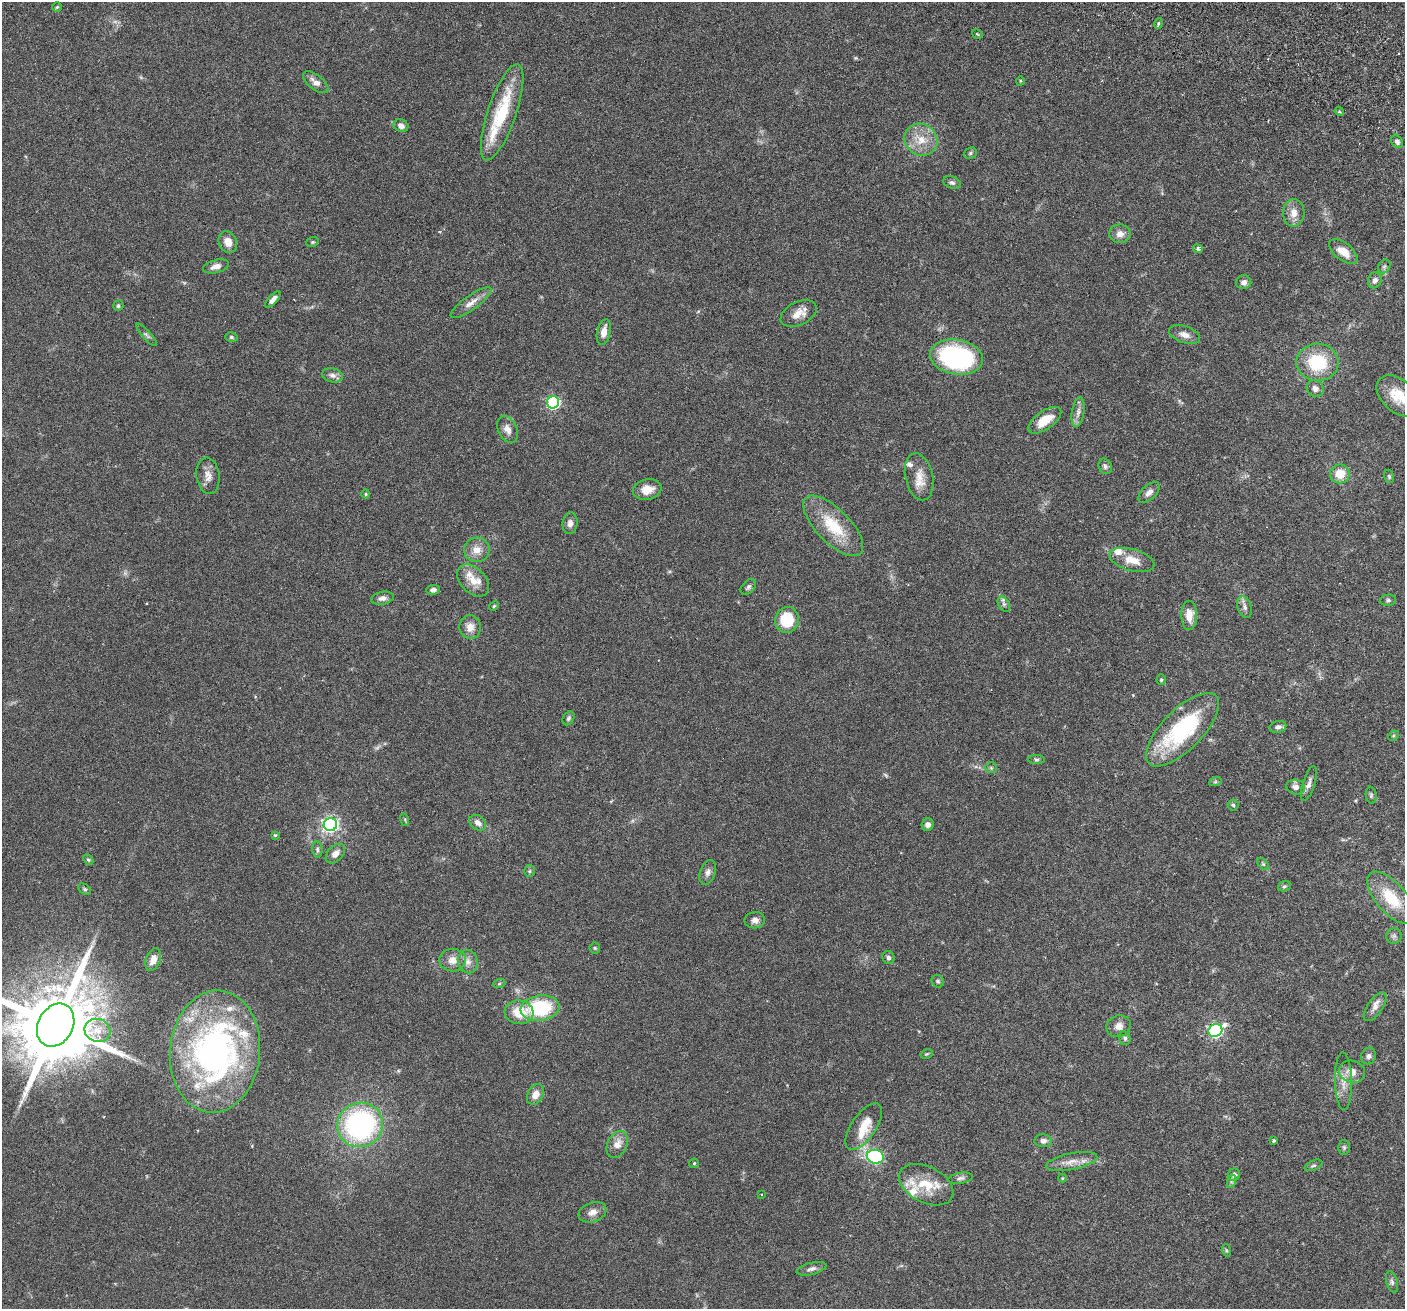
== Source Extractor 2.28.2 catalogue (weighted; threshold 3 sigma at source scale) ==
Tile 10 of 4 x 4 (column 2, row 3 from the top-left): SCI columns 1434-2836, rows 1641-2947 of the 5669 x 5762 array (HDU 1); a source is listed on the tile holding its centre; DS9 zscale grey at full resolution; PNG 1407 x 1311 px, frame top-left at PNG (2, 2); each listed source drawn as its Kron ellipse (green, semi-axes under 4 px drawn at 4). Shown black and unused: <1% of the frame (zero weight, under 3 of 6 exposures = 3% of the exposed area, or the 3 px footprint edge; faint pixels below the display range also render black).
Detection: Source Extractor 2.28.2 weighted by HDU 2 'WHT'; one run over the whole footprint, this tile lists its part. Background 0.054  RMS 0.0031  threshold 0.0128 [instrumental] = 3 sigma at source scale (4.09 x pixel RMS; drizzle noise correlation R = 1.36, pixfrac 0.8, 0.05/0.05 arcsec/px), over >= 5 px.
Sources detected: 141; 2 too faint to see at this stretch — neither listed nor drawn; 8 inside a brighter listed object's ellipse — not listed separately; the other 131 listed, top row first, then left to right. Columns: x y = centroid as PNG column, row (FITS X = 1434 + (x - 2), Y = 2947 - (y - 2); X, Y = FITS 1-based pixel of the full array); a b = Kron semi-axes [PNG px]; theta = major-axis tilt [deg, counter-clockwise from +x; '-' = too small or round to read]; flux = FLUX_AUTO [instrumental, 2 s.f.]
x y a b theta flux
57 7 5 4 - 0.35
1158 23 5 4 - 0.43
977 34 6 3 -33 0.29
1020 81 4 3 - 0.23
316 82 15 7 -38 2
1339 111 5 3 - 0.33
502 112 51 14 71 17
401 126 7 6 - 1.3
921 140 17 15 -36 5.4
1397 141 7 5 -57 0.8
970 153 7 5 24 0.55
952 183 9 6 -21 0.77
1294 213 13 10 86 2.8
1120 234 11 9 -3 2
228 242 11 9 -67 2.7
312 242 6 5 - 0.4
1198 249 5 4 - 0.68
1343 251 17 8 -39 4
216 266 13 6 14 1.9
1384 267 7 5 55 0.64
1375 280 8 6 67 1
1244 282 7 7 - 1.1
273 300 10 4 46 1.5
471 303 24 7 36 2.5
118 306 5 4 - 0.54
799 313 19 11 26 3.1
604 332 13 6 78 2.6
147 335 14 3 -48 0.69
1185 335 16 8 -19 2.1
231 337 6 4 -17 0.41
956 357 27 17 -9 47
1317 362 21 18 -2 14
332 375 11 7 -12 1.3
1315 388 9 8 - 1.4
1398 396 25 16 -42 6.9
553 402 6 6 - 43
1078 412 15 6 80 1.6
1045 420 19 9 36 5.1
507 429 14 9 -65 2.1
1105 466 8 6 -65 0.77
1340 474 10 9 - 4.7
208 476 18 11 -82 2.5
1389 476 7 5 -73 0.46
919 477 24 13 -77 4.2
647 489 14 10 13 3.4
1149 492 13 7 44 1.5
366 494 4 4 - 0.3
570 523 11 7 85 1.4
833 526 39 16 -45 12
477 550 13 12 - 3
1132 560 23 11 -16 4.1
473 580 19 12 -46 4.4
748 587 9 6 47 0.79
433 590 7 5 7 1.1
382 598 11 6 11 1.3
1388 600 8 5 10 0.61
1004 604 8 5 -60 0.73
494 606 5 4 - 0.33
1245 607 11 7 -74 1.2
1189 615 14 8 -89 3.4
787 620 13 11 76 11
470 627 12 11 - 2.7
1161 680 5 4 - 0.37
569 718 7 5 59 0.64
1278 727 8 6 14 0.97
1183 730 48 20 45 31
1393 736 6 4 44 0.38
1036 760 8 4 0 0.48
991 768 6 5 - 0.45
1215 782 6 4 18 0.43
1309 784 18 6 73 1.5
1296 787 9 7 -14 1.4
1371 795 8 5 -82 0.58
1233 805 5 5 - 0.46
405 820 6 4 -74 0.39
478 823 9 7 -38 1.6
330 825 7 6 - 83
928 825 6 6 - 1.3
275 835 4 3 - 0.27
317 849 8 5 -84 0.64
335 854 11 7 46 1.9
88 860 6 4 -47 0.45
1263 864 7 4 -45 0.46
529 871 6 5 - 0.4
708 872 13 7 72 1.4
1284 886 6 5 - 0.48
85 889 7 5 -39 0.48
1391 898 32 15 -49 11
755 920 10 8 9 1.5
1394 936 8 7 - 0.83
595 948 5 5 - 0.38
888 958 7 6 - 0.72
153 960 12 7 69 2.2
453 960 13 11 -2 2.7
468 962 12 10 -70 1.9
938 981 6 6 - 0.57
499 984 6 4 19 0.37
1375 1007 17 7 55 2
540 1008 19 12 8 21
519 1012 14 12 -6 5.9
56 1025 23 17 61 4500
1119 1026 12 10 20 2.1
97 1030 13 11 -22 3.5
1215 1031 7 6 - 59
1125 1038 7 5 -72 0.7
215 1051 61 45 85 100
927 1054 6 4 20 0.36
1369 1056 8 7 - 1
1352 1072 13 10 -18 2.9
1343 1081 29 8 -89 3.5
535 1094 11 7 62 2.4
360 1125 23 22 - 55
864 1127 27 12 56 5.8
1043 1141 9 6 -4 1.2
1274 1141 3 3 - 0.45
617 1144 14 10 64 2.6
1344 1147 7 6 - 0.57
875 1157 8 7 - 39
1072 1162 26 8 11 3.2
694 1163 5 4 - 0.31
1313 1165 9 5 23 0.58
1234 1175 6 6 - 1.1
960 1178 12 5 9 0.92
1062 1178 4 4 - 0.25
1232 1181 7 4 71 0.49
926 1185 29 18 -27 8
761 1194 3 2 - 0.23
593 1212 14 9 20 1.9
1226 1250 6 4 -71 0.38
812 1269 15 6 14 1.2
1392 1282 11 5 -74 0.8
Isophote crosses this tile's border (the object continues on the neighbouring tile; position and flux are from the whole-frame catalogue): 2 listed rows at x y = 1398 396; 56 1025